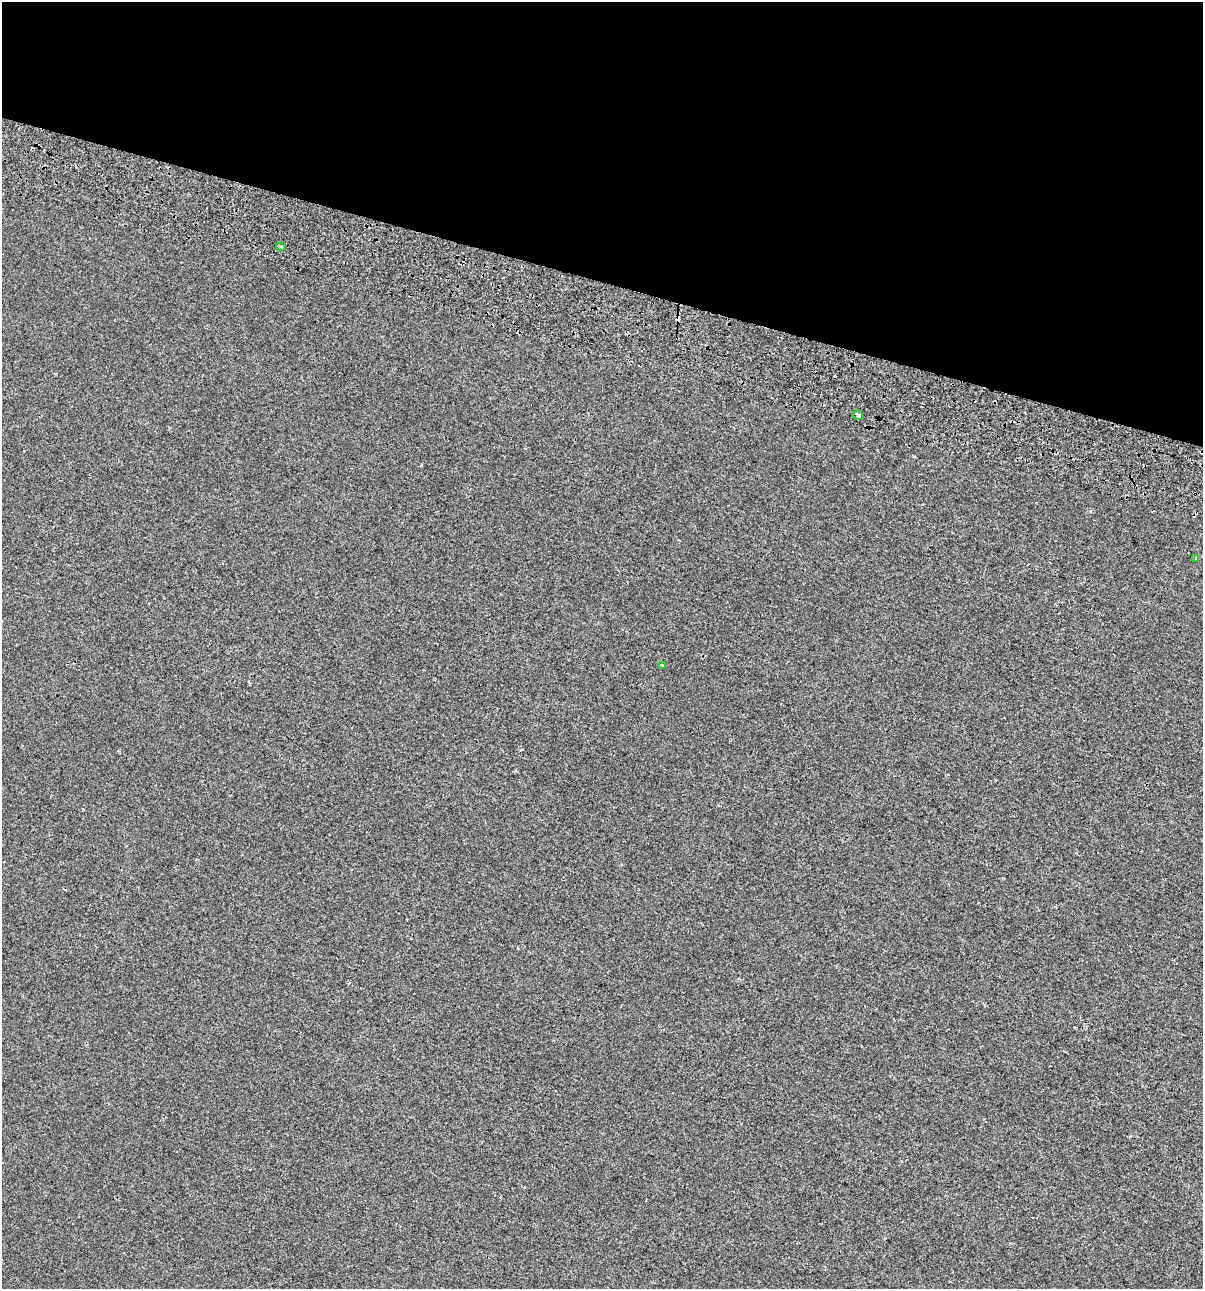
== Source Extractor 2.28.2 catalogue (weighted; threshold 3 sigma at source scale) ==
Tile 2 of 4 x 4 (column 2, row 1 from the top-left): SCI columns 1590-2790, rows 3949-5235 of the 5520 x 5333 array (HDU 1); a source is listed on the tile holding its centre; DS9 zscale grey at full resolution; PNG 1205 x 1291 px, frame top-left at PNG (2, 2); each listed source drawn as its Kron ellipse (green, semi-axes under 4 px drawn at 4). Shown black and unused: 22% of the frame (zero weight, under 2 of 3 exposures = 7% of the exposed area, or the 3 px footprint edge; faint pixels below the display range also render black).
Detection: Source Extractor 2.28.2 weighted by HDU 2 'WHT'; one run over the whole footprint, this tile lists its part. Background -6.32e-04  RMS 0.0045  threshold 0.0204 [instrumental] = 3 sigma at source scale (4.5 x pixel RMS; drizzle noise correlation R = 1.50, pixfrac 1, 0.0396/0.0396 arcsec/px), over >= 5 px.
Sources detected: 8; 4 cosmic-ray / hot-pixel residue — neither listed nor drawn; the other 4 listed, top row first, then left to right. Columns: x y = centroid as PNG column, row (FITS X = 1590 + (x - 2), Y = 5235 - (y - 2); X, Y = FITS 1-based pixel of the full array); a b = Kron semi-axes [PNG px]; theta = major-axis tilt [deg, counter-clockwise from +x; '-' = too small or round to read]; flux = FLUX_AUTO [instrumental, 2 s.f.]
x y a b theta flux
281 247 5 4 - 0.64
858 415 5 4 - 0.93
1196 558 4 3 - 0.39
662 665 3 3 - 0.49